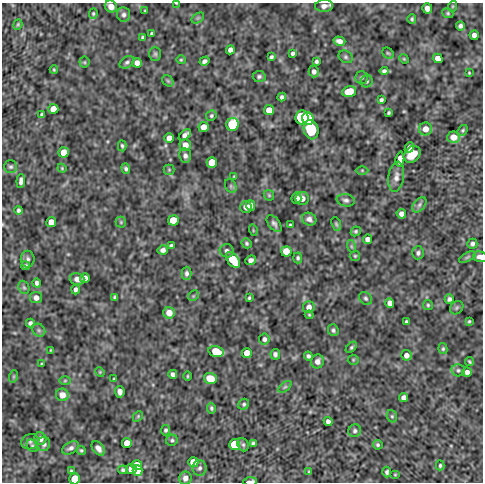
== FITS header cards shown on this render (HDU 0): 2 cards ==
NAXIS1  =                  481
NAXIS2  =                  480

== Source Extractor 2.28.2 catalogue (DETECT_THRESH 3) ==
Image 481 x 480 px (HDU 0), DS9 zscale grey, 1 PNG px = 1 image px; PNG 485 x 484 px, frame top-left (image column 1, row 480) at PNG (2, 3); each listed source drawn as its Kron ellipse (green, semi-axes under 4 px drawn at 4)
Background -2.66e-05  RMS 4.8e-04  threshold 0.00145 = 3 sigma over >= 5 px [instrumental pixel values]
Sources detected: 192; all 192 listed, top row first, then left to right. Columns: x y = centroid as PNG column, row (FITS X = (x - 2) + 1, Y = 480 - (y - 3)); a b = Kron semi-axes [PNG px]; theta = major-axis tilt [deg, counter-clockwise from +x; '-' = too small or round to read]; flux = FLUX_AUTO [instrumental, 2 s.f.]
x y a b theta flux
176 3 3 2 - 0.022
111 6 6 5 - 0.26
324 6 9 6 5 0.16
453 6 5 3 - 0.029
427 8 5 5 - 0.2
145 11 3 3 - 0.031
93 13 5 4 - 0.044
448 13 6 4 -22 0.047
124 15 7 6 - 0.1
198 18 7 4 33 0.051
412 19 5 4 - 0.051
18 25 5 4 - 0.043
460 26 4 4 - 0.085
152 33 3 3 - 0.047
474 35 4 4 - 0.17
143 38 4 3 - 0.061
339 41 6 4 -18 0.16
230 50 4 4 - 0.14
292 53 4 3 - 0.073
388 53 6 5 - 0.044
155 54 7 6 - 0.061
271 57 4 3 - 0.058
346 57 7 6 - 0.067
438 58 5 4 - 0.28
404 59 5 4 - 0.03
181 60 4 4 - 0.036
204 61 5 4 - 0.087
316 61 4 4 - 0.06
84 62 5 5 - 0.043
127 62 8 5 32 0.075
137 63 5 5 - 0.19
54 70 4 3 - 0.034
384 71 4 4 - 0.082
314 72 6 5 - 0.11
469 73 3 2 - 0.027
259 76 6 5 - 0.073
362 78 6 6 - 0.065
168 81 6 5 - 0.053
367 81 6 5 - 0.062
349 92 7 5 16 0.86
282 97 4 4 - 0.078
381 100 4 3 - 0.066
53 109 5 5 - 0.44
269 110 5 5 - 0.42
388 113 4 3 - 0.044
42 115 4 4 - 0.065
211 116 5 5 - 0.053
302 117 7 6 - 1.9
308 119 6 5 - 2.2
233 124 6 6 - 2.4
204 127 5 5 - 0.4
425 129 6 6 - 0.28
311 130 10 7 -73 1.5
463 130 6 4 52 0.047
185 135 7 4 40 0.14
453 137 6 5 - 0.35
169 138 5 5 - 0.25
185 145 6 6 - 0.28
122 146 6 4 -86 0.055
409 148 5 4 - 0.12
64 152 5 5 - 0.47
412 154 9 7 44 0.52
185 156 7 6 - 0.11
400 159 8 4 86 0.23
212 162 5 5 - 0.78
11 167 6 6 - 0.071
62 168 4 4 - 0.032
126 169 5 4 - 0.065
169 170 5 5 - 0.043
362 170 6 4 0 0.044
234 176 3 3 - 0.029
396 177 15 7 81 0.2
21 181 7 3 85 0.11
231 186 7 5 -61 0.067
269 195 6 4 -45 0.041
296 198 6 5 - 0.17
302 198 6 6 - 0.2
346 200 9 6 -10 0.1
250 205 5 4 - 0.15
419 205 9 5 50 0.085
246 207 6 5 - 0.18
19 210 4 4 - 0.073
401 214 5 4 - 0.14
309 219 7 6 - 0.13
173 220 5 5 - 1.3
51 222 5 5 - 0.42
121 222 5 5 - 0.045
274 223 10 5 -53 0.099
336 224 7 4 -69 0.053
290 225 3 3 - 0.04
253 230 5 3 - 0.026
356 231 5 4 - 0.05
368 239 5 4 - 0.17
246 243 5 4 - 0.052
472 244 5 5 - 0.086
171 246 4 4 - 0.069
351 246 6 4 -71 0.053
163 250 5 4 - 0.11
227 251 7 6 - 0.1
286 251 5 5 - 1.1
418 253 6 6 - 0.087
355 256 5 5 - 0.046
467 257 9 4 27 0.055
480 257 7 5 -17 0.17
298 258 5 4 - 0.062
28 259 8 7 - 0.097
233 260 9 5 -51 1.8
251 260 5 4 - 0.13
26 266 4 4 - 0.06
187 273 7 5 89 0.086
85 278 5 4 - 0.18
77 279 7 6 - 0.18
37 283 4 4 - 0.098
24 287 7 5 -67 0.056
75 289 5 4 - 0.1
193 296 6 4 45 0.047
115 297 4 3 - 0.052
36 298 6 6 - 0.17
249 298 4 3 - 0.039
366 298 7 5 -45 0.068
449 299 5 4 - 0.075
390 303 5 4 - 0.18
428 305 5 5 - 0.047
309 307 6 6 - 0.19
457 308 7 6 - 0.059
169 313 6 5 - 0.33
309 315 4 4 - 0.037
469 321 4 3 - 0.038
406 322 3 3 - 0.046
30 323 4 4 - 0.072
39 330 7 6 - 0.076
333 330 6 5 - 0.073
264 339 5 5 - 0.097
351 347 7 4 45 0.055
443 349 5 4 - 0.049
51 350 3 2 - 0.025
216 351 7 5 -14 0.94
247 353 5 5 - 0.66
275 354 5 4 - 0.089
406 355 5 5 - 0.17
308 356 4 4 - 0.074
353 360 5 5 - 0.04
317 361 7 6 - 0.18
469 362 4 3 - 0.045
42 364 3 3 - 0.039
458 370 7 6 - 0.076
100 372 5 4 - 0.031
467 372 5 4 - 0.16
173 374 4 4 - 0.096
14 376 6 4 71 0.044
187 376 4 3 - 0.031
114 379 3 3 - 0.034
210 379 6 5 - 0.55
65 381 6 4 1 0.041
285 387 7 4 36 0.06
120 392 6 4 -81 0.14
62 395 6 6 - 0.27
404 398 5 4 - 0.13
244 404 6 5 - 0.059
211 408 5 4 - 0.054
138 416 6 4 47 0.044
392 416 6 5 - 0.055
328 422 4 4 - 0.14
166 430 5 4 - 0.06
355 431 6 6 - 0.077
40 439 6 5 - 0.17
172 440 6 5 - 0.059
30 442 9 7 24 0.1
127 443 5 5 - 0.39
254 443 4 4 - 0.071
44 444 7 6 - 0.12
235 444 5 5 - 2.7
243 445 7 5 -68 0.064
378 445 5 4 - 0.051
32 446 7 5 -55 0.048
71 448 9 5 29 0.11
98 448 8 5 -51 0.17
81 450 5 4 - 0.045
193 462 5 5 - 0.53
137 465 5 5 - 0.7
440 465 5 4 - 0.047
200 468 8 7 - 0.11
131 469 5 5 - 0.85
123 470 5 4 - 0.061
71 471 3 3 - 0.042
137 471 5 5 - 0.53
309 472 3 3 - 0.037
387 472 5 4 - 0.07
395 475 5 3 - 0.028
185 478 6 6 - 0.14
75 479 5 5 - 1
250 481 7 2 3 0.33
At the frame edge (FLAGS 8, measured only in part): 4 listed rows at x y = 176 3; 480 257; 75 479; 250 481